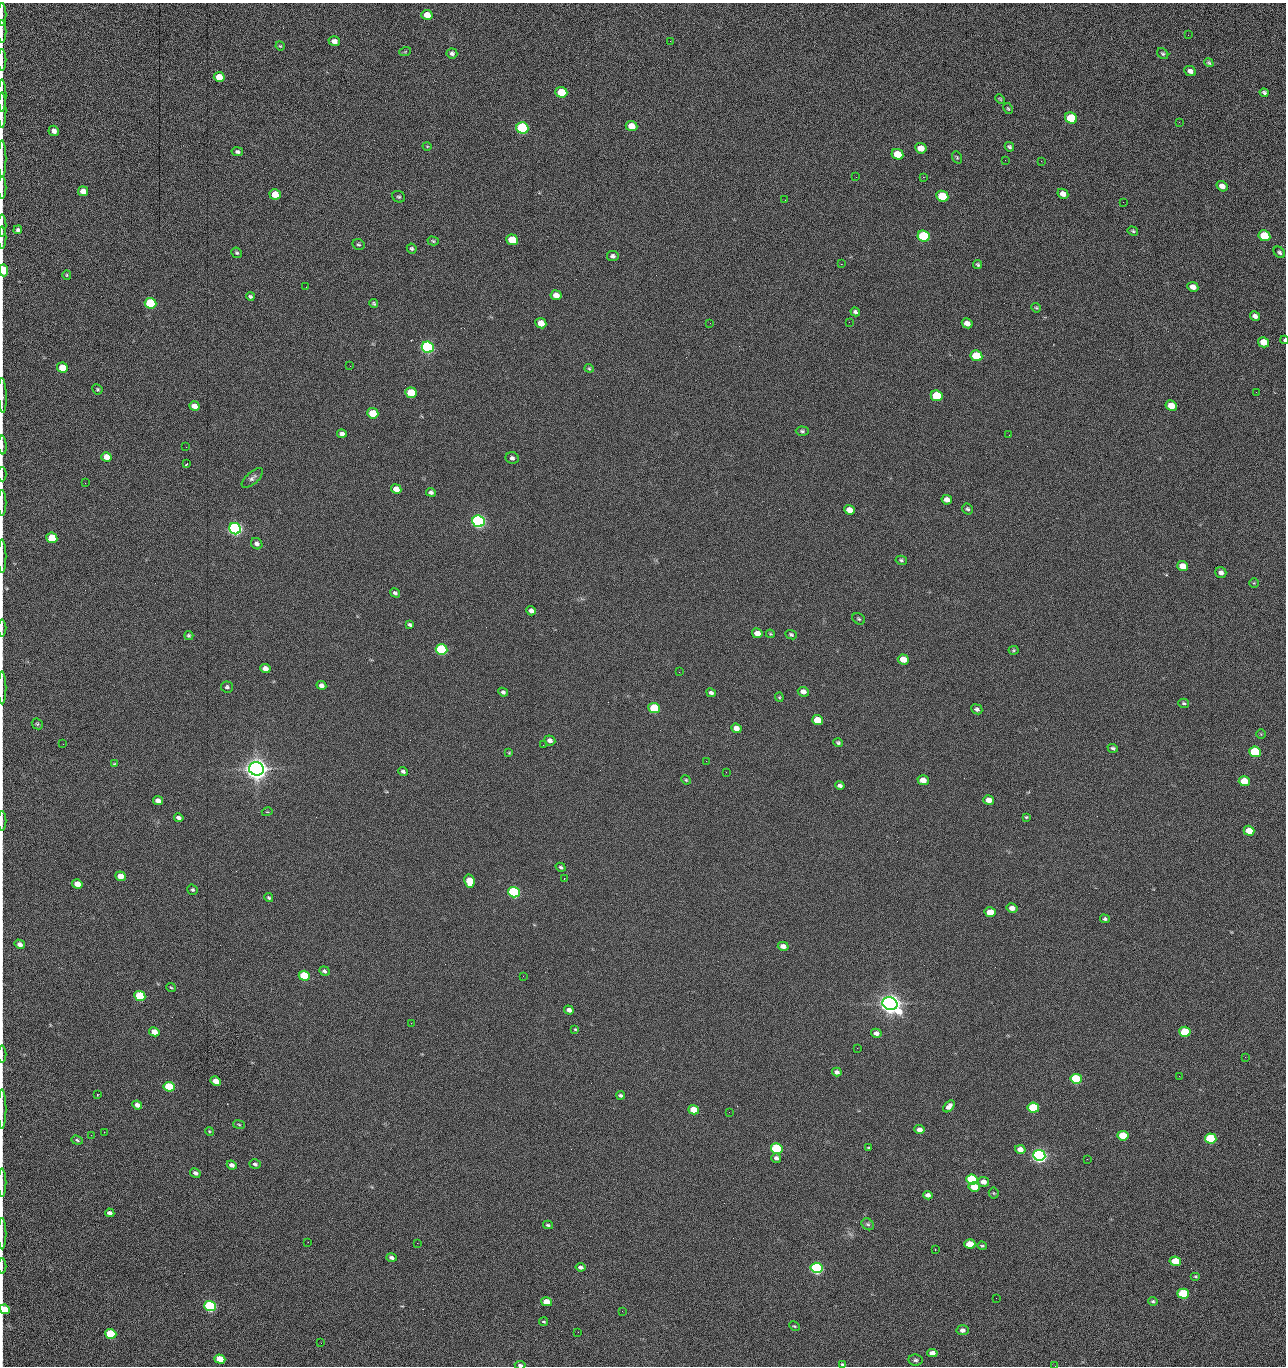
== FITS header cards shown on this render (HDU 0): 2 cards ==
NAXIS1  =                 1284 /fastest changing axis
NAXIS2  =                 1364 /next to fastest changing axis

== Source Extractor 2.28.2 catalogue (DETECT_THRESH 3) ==
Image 1284 x 1364 px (HDU 0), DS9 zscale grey, 1 PNG px = 1 image px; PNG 1288 x 1368 px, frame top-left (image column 1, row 1364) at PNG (2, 3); each listed source drawn as its Kron ellipse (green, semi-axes under 4 px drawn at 4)
Background 153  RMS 15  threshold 45.2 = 3 sigma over >= 5 px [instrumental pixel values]
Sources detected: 265; all 265 listed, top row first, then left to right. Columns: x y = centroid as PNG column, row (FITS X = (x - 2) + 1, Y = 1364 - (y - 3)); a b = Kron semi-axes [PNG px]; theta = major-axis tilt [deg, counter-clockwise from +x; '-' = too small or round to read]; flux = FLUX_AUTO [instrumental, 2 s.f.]
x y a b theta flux
2 15 11 2 90 2.3e+03
427 15 5 5 - 1.3e+04
2 32 11 2 90 2.3e+03
1188 35 2 2 - 8.1e+02
334 41 6 5 - 5.2e+03
670 41 2 2 - 1.4e+03
280 46 4 4 - 1.2e+03
405 52 6 4 19 1.0e+03
452 53 5 5 - 2.5e+03
1163 54 6 5 - 1.7e+03
2 60 11 2 90 1.7e+03
1209 63 5 4 - 1.5e+03
1190 71 6 5 - 4.3e+03
219 77 5 5 - 1.4e+04
561 92 6 5 - 4.1e+04
1264 92 5 3 - 2.2e+03
2 95 16 2 90 3.5e+03
1000 99 5 4 - 1.2e+03
1008 109 6 4 -61 1.2e+03
2 110 17 2 90 3.7e+03
1071 118 6 5 - 6.1e+04
1179 122 3 2 - 8.8e+02
632 126 6 5 - 1.4e+04
522 128 6 5 - 1.6e+05
54 131 5 5 - 5.1e+03
427 146 5 3 - 7.9e+02
1009 147 5 4 - 2.1e+03
921 148 6 5 - 1.2e+04
237 152 6 4 -11 2.2e+03
897 154 6 5 - 2.8e+04
957 157 6 4 -69 1.4e+03
2 159 18 2 90 3.5e+03
1005 160 2 2 - 8.8e+02
1041 161 3 2 - 1.4e+03
856 177 2 2 - 1.6e+03
923 177 2 2 - 2.0e+04
1222 186 6 5 - 6.7e+03
2 187 11 2 90 2.2e+03
83 191 5 5 - 1.0e+04
275 194 5 5 - 2.0e+04
1063 194 5 4 - 5.8e+03
942 196 6 5 - 5.1e+04
399 197 6 5 - 1.9e+03
785 200 2 2 - 3.8e+02
1123 202 2 2 - 4.5e+02
2 225 11 2 90 2.3e+03
18 230 4 4 - 2.1e+03
1133 231 5 4 - 1.4e+03
924 236 6 5 - 1.0e+05
1264 236 6 5 - 4.4e+04
2 238 11 2 90 1.5e+03
512 240 6 5 - 4.0e+04
433 241 6 4 -17 1.4e+03
358 244 6 5 - 1.7e+03
412 248 5 4 - 1.7e+03
1279 252 6 5 - 1.9e+03
237 253 5 5 - 1.7e+03
613 256 6 5 - 2.8e+03
841 264 2 2 - 1.9e+04
978 265 5 4 - 1.4e+03
4 270 6 4 -89 5.0e+04
67 275 5 4 - 1.3e+03
306 287 2 2 - 4.9e+02
1193 287 5 5 - 7.3e+03
556 295 5 5 - 9.3e+03
250 296 4 3 - 1.7e+03
150 303 6 5 - 1.0e+05
374 303 4 4 - 1.5e+03
1036 308 5 4 - 1.2e+03
855 312 5 4 - 2.3e+03
1255 316 5 4 - 3.9e+03
849 322 2 2 - 4.7e+02
541 323 5 5 - 1.5e+04
710 323 2 2 - 2.3e+03
967 323 5 4 - 7.5e+03
1284 340 4 2 - 2.2e+03
1263 342 6 5 - 1.6e+04
428 347 6 5 - 3.0e+05
976 356 6 5 - 5.8e+04
350 366 2 2 - 2.2e+03
62 368 5 5 - 2.5e+04
589 368 4 4 - 1.2e+03
97 389 5 5 - 1.4e+03
1256 392 2 2 - 8.8e+02
411 393 6 5 - 3.7e+04
2 395 17 3 -88 4.3e+03
937 396 6 5 - 6.0e+04
194 406 5 4 - 8.4e+03
1171 406 6 5 - 1.8e+04
373 413 6 5 - 2.9e+04
802 431 6 4 -1 1.8e+03
342 434 5 4 - 3.6e+03
1009 435 2 2 - 8.8e+02
2 445 9 2 -87 1.9e+03
186 447 2 2 - 1.9e+03
106 457 5 4 - 1.2e+04
512 458 6 6 - 2.8e+03
186 464 4 3 - 3.7e+03
2 474 7 2 90 9.4e+02
252 478 13 6 42 3.7e+03
85 483 2 2 - 6.5e+02
396 489 5 4 - 9.7e+03
431 492 5 4 - 2.5e+03
947 500 5 4 - 6.0e+03
2 503 13 2 90 1.8e+03
968 509 5 5 - 2.0e+03
849 510 5 4 - 8.5e+03
479 521 6 5 - 5.0e+05
235 529 6 5 - 5.4e+05
52 538 5 5 - 4.1e+04
257 544 6 5 - 4.1e+03
2 556 17 2 90 3.1e+03
901 560 6 4 -13 1.7e+03
1183 566 5 5 - 1.3e+04
1221 573 6 5 - 4.1e+03
1254 583 5 4 - 9.9e+02
395 593 5 4 - 2.1e+03
531 611 5 4 - 4.3e+03
859 619 7 5 -32 1.7e+03
410 625 4 3 - 1.9e+03
2 628 8 2 90 1.2e+03
757 633 5 4 - 1.0e+04
770 634 4 3 - 1.0e+03
791 635 6 4 -24 1.8e+03
189 636 4 4 - 1.7e+03
442 649 6 5 - 1.6e+05
1014 650 5 4 - 1.2e+03
903 659 5 5 - 1.4e+04
265 668 5 4 - 7.3e+03
679 672 3 2 - 1.1e+03
321 685 5 4 - 4.1e+03
227 687 6 5 - 2.2e+03
2 688 16 2 90 2.8e+03
503 692 5 4 - 2.5e+03
803 692 5 4 - 5.9e+03
711 693 5 4 - 2.5e+03
779 697 4 4 - 1.1e+03
1184 703 5 4 - 1.6e+03
654 708 6 5 - 6.8e+04
977 709 6 5 - 2.9e+03
817 720 5 5 - 2.7e+04
37 724 6 5 - 1.5e+03
736 728 5 4 - 7.5e+03
1261 734 4 4 - 1.1e+03
550 740 6 5 - 4.5e+03
838 743 5 4 - 1.7e+03
63 744 2 2 - 4.5e+02
543 745 2 2 - 2.4e+03
1113 748 5 4 - 2.1e+03
1255 752 6 5 - 7.8e+04
509 753 4 4 - 8.7e+02
706 761 3 2 - 1.6e+03
114 764 3 3 - 8.3e+02
256 769 7 6 - 1.7e+06
403 771 5 3 - 2.3e+03
726 772 2 2 - 1.8e+03
686 780 5 4 - 1.3e+03
923 780 5 5 - 1.1e+04
1244 781 5 5 - 2.5e+04
840 785 5 4 - 3.1e+03
989 800 5 4 - 7.8e+03
158 801 5 4 - 6.6e+03
267 812 5 3 - 8.9e+02
1026 817 4 3 - 1.2e+03
179 818 5 4 - 3.7e+03
2 821 10 2 90 1.7e+03
1249 831 5 5 - 1.6e+04
561 867 5 4 - 1.8e+03
120 876 5 4 - 1.2e+04
564 878 3 2 - 2.8e+03
469 881 7 5 -79 2.8e+04
77 884 5 4 - 1.6e+04
193 890 5 5 - 1.7e+03
514 892 6 5 - 2.4e+05
269 898 5 4 - 1.7e+03
1012 908 5 4 - 5.9e+03
990 912 5 5 - 1.9e+04
1105 919 5 4 - 1.9e+03
20 944 5 4 - 4.5e+03
783 946 5 4 - 6.1e+03
324 971 5 4 - 2.0e+03
304 976 6 5 - 6.1e+04
523 976 2 2 - 1.4e+03
171 987 5 3 - 1.1e+03
140 996 5 5 - 7.5e+04
890 1004 7 6 - 1.5e+06
569 1010 5 4 - 4.4e+03
411 1023 2 2 - 3.7e+03
575 1029 4 3 - 1.1e+03
154 1032 5 4 - 1.1e+04
1185 1032 5 5 - 4.9e+04
876 1033 5 4 - 3.9e+03
857 1048 3 2 - 9.4e+02
2 1054 8 2 90 1.3e+03
1245 1057 2 2 - 1.4e+03
837 1072 5 4 - 3.3e+03
1179 1076 2 2 - 1.8e+03
1076 1079 6 5 - 8.9e+04
216 1081 5 4 - 9.5e+03
169 1087 5 5 - 6.5e+04
97 1095 3 3 - 8.6e+02
621 1095 4 3 - 2.0e+03
137 1105 5 4 - 5.1e+03
949 1106 7 4 48 4.8e+03
1033 1108 6 5 - 7.4e+04
2 1109 20 2 90 3.2e+03
694 1110 5 4 - 2.1e+04
729 1112 2 2 - 6.2e+02
239 1124 6 3 -10 1.0e+03
919 1130 5 4 - 7.2e+03
209 1131 4 3 - 1.0e+03
104 1132 2 2 - 5.1e+02
91 1135 2 2 - 1.7e+03
1123 1136 5 5 - 3.2e+04
1211 1139 5 5 - 1.0e+05
77 1140 6 4 -20 1.6e+03
777 1148 6 5 - 1.5e+05
869 1148 3 2 - 1.0e+03
1020 1149 5 4 - 7.6e+03
1039 1155 6 5 - 6.3e+05
776 1158 5 4 - 3.0e+03
1087 1159 3 2 - 1.4e+03
255 1164 5 4 - 2.3e+03
232 1165 5 4 - 4.5e+03
195 1173 5 4 - 3.6e+03
972 1180 6 5 - 1.5e+05
983 1182 6 4 -9 6.7e+03
2 1183 14 2 90 2.6e+03
974 1187 6 5 - 1.7e+04
994 1193 5 5 - 1.3e+03
928 1195 5 4 - 4.4e+03
110 1213 4 4 - 4.1e+03
868 1224 7 5 -39 2.1e+03
548 1225 5 3 - 1.5e+03
2 1234 16 2 90 2.5e+03
308 1242 2 2 - 1.2e+03
417 1243 2 2 - 3.7e+03
970 1244 5 4 - 1.9e+04
982 1246 4 3 - 1.3e+03
935 1249 3 2 - 9.9e+02
391 1257 5 4 - 2.9e+03
1175 1261 6 4 -8 2.7e+04
2 1266 8 2 90 1.2e+03
580 1267 5 4 - 3.1e+03
817 1268 6 5 - 3.1e+05
1195 1276 5 3 - 1.2e+03
1183 1294 5 5 - 8.0e+04
996 1298 2 2 - 1.8e+03
1153 1301 5 4 - 1.7e+03
547 1302 5 4 - 1.7e+04
210 1306 6 5 - 2.4e+05
5 1309 5 4 - 2.7e+04
622 1311 2 2 - 4.8e+02
544 1322 4 3 - 1.1e+03
794 1326 5 3 - 1.2e+03
962 1330 6 5 - 4.4e+03
578 1332 2 2 - 2.3e+03
111 1334 6 4 -20 9.2e+04
321 1343 2 2 - 6.3e+02
932 1353 5 4 - 6.9e+03
220 1359 5 4 - 3.0e+04
915 1360 7 5 -7 2.2e+03
842 1364 4 3 - 1.5e+03
520 1365 5 3 - 2.4e+03
1055 1366 2 2 - 1.5e+03
At the frame edge (FLAGS 8, measured only in part): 28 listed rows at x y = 2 15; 2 32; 2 60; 2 95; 2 110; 2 159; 2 187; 2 225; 2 238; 4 270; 1284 340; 2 395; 2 445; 2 474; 2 503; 2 556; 2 628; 2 688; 2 821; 20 944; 2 1054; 2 1109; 2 1183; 2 1234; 2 1266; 5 1309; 520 1365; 1055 1366

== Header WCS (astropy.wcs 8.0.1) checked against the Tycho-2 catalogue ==
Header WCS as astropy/WCSLIB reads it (CRVAL/CRPIX/CD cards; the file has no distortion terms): RA---TAN/DEC--TAN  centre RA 15:41:40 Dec +52:00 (235.42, +51.99 deg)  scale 1.26 arcsec/px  FOV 26.9' x 28.5'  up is +92 deg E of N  parity flipped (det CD > 0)
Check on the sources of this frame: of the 60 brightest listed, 10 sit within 2.0 arcsec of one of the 11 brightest Tycho-2 stars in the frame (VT <= 12.29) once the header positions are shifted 0.14 arcsec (0.03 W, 0.14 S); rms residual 1.02 arcsec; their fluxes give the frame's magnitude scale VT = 25.21 - 2.5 log10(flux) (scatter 0.20 mag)
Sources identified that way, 10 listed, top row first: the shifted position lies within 2.0 arcsec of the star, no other Tycho-2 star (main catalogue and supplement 1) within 4.0 arcsec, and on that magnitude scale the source's flux lands within +1.5 / -3 mag of the star's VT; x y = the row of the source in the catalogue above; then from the Tycho-2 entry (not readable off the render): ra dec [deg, ICRS J2000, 3 dp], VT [Tycho-2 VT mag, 2 dp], TYC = Tycho-2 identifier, HIP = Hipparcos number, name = IAU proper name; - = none
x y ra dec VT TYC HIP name
428 347 235.614 +52.064 11.61 3489-1132-1 - -
479 521 235.514 +52.049 11.19 3489-1407-1 - -
235 529 235.515 +52.133 11.12 3489-1380-1 - -
256 769 235.378 +52.130 9.31 3489-1322-1 76850 -
514 892 235.303 +52.042 11.52 3489-958-1 - -
890 1004 235.232 +51.912 9.59 3489-824-1 - -
1039 1155 235.143 +51.862 10.97 3489-1016-1 - -
972 1180 235.131 +51.886 12.29 3489-908-1 - -
817 1268 235.084 +51.941 11.45 3489-1346-1 - -
210 1306 235.075 +52.152 11.74 3489-912-1 - -